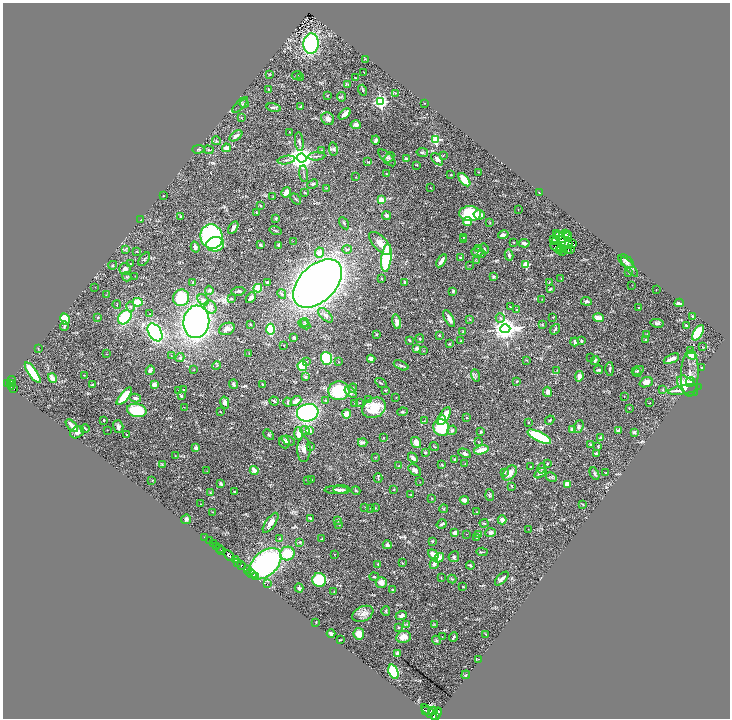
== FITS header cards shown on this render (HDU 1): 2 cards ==
NAXIS1  =                 1455
NAXIS2  =                 1432

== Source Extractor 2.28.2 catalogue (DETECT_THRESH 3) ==
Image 1455 x 1432 px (HDU 1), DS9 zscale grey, zoomed out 1/2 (1 PNG px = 2 x 2 image px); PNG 732 x 720 px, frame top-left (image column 2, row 1431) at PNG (3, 3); each listed source drawn as its Kron ellipse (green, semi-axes under 4 px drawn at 4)
Background 0.833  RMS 0.035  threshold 0.104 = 3 sigma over >= 5 px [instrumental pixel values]
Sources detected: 489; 44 cannot appear on this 1/2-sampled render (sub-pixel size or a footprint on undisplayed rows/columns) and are neither listed nor drawn; the other 445 listed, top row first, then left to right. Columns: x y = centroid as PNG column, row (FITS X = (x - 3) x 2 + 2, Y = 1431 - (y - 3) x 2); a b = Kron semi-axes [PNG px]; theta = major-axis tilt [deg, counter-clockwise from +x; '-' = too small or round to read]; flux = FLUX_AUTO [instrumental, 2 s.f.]
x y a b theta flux
311 44 10 7 86 760
365 59 4 2 - 3.4
364 72 2 1 - 3
269 75 3 2 - 3.5
297 75 5 2 - 5.5
301 77 3 2 - 3.9
355 78 2 1 - 3.8
348 85 4 2 - 4.1
268 89 3 2 - 3.8
363 90 5 2 - 6.6
395 93 3 2 - 3.7
327 95 3 3 - 4.7
341 97 5 2 - 5.6
380 102 3 3 - 1500
425 103 2 2 - 2.8
244 104 4 3 - 7.2
240 105 10 4 45 14
274 107 7 3 -13 10
301 107 3 2 - 14
345 114 7 3 40 44
241 118 3 2 - 3
328 119 6 6 - 35
356 125 5 4 - 21
290 132 2 2 - 4.9
236 136 7 3 37 21
376 140 4 3 - 23
436 140 3 3 - 510
216 141 4 3 - 7
299 142 9 3 -83 14
226 148 4 3 - 38
198 149 6 3 1 7.5
333 149 7 4 -82 15
209 150 5 3 - 7.1
322 150 3 3 - 7.6
422 152 6 4 -10 13
443 155 3 2 - 5
317 156 9 2 7 9.6
389 157 6 4 50 13
301 158 5 4 - 7800
387 158 11 5 -45 23
406 159 3 3 - 17
437 159 7 4 -46 27
286 160 9 3 9 12
367 161 3 2 - 4.7
417 165 3 2 - 4.2
479 172 2 2 - 2.5
304 174 8 2 -84 8.1
386 174 3 2 - 3.3
451 175 2 2 - 6.3
356 177 3 2 - 3.8
464 180 8 3 -51 160
313 184 5 3 - 11
326 188 4 3 - 5
431 188 2 2 - 2.1
286 192 5 4 - 35
305 192 3 3 - 5.6
539 193 2 1 - 2.5
163 196 2 2 - 5.5
273 196 3 2 - 2.8
296 199 6 2 -50 7.3
381 200 2 2 - 170
260 205 3 2 - 5.2
518 209 2 1 - 2
256 213 3 2 - 3.8
470 214 11 7 -3 360
386 215 4 4 - 15
479 215 5 5 - 26
181 216 3 3 - 6.3
276 218 3 3 - 9.1
140 220 2 2 - 2.3
467 221 4 3 - 84
344 223 7 2 -58 8
490 223 2 2 - 3.3
233 228 7 3 59 23
275 231 6 2 -17 8.2
566 233 3 2 - 3.1
556 234 2 1 - 6.6
503 235 5 3 - 27
568 235 2 1 - 0.14
558 236 2 2 - 1.5
212 237 12 11 - 1500
464 237 2 2 - 2
567 237 2 1 - 2
464 239 2 2 - 4.3
562 239 2 1 - 4.5
553 240 3 2 - 5
293 241 2 1 - 3.1
513 242 3 2 - 3.6
555 242 2 1 - 3.4
380 243 14 6 -47 57
524 243 5 3 - 23
572 243 3 1 - 2.2
215 244 9 7 10 280
260 245 3 2 - 15
279 245 2 2 - 57
569 245 3 2 - 1.2
195 247 5 4 - 19
557 247 7 3 -26 3
347 249 4 3 - 9.6
479 249 4 3 - 7.3
484 249 5 3 - 6.8
562 249 3 2 - 1.7
568 249 2 1 - 1
125 250 3 3 - 6.4
571 250 3 1 - 1.8
137 251 3 3 - 4.7
559 251 2 1 - 3
477 252 6 4 -2 18
562 252 2 1 - 1.5
319 253 5 4 - 57
482 254 3 2 - 5.8
509 255 6 3 -76 18
460 257 3 3 - 8.2
386 258 14 5 83 630
144 259 8 3 53 9.5
441 261 7 3 57 44
476 261 4 2 - 4.2
626 261 8 5 -37 27
130 264 2 2 - 4.9
113 265 4 2 - 5.6
469 265 2 1 - 5.1
526 265 3 3 - 220
630 267 12 4 -50 25
125 269 6 5 - 21
629 273 2 2 - 2.5
135 276 2 2 - 1.9
493 276 2 2 - 39
127 277 5 3 - 8.2
381 278 3 3 - 4.7
561 278 3 2 - 2.1
268 282 3 2 - 16
405 282 3 2 - 11
193 283 2 1 - 3.9
317 283 29 18 44 5700
549 283 3 2 - 6.8
632 285 2 1 - 1.7
95 287 2 2 - 1.6
258 288 4 4 - 140
550 289 3 2 - 12
209 290 4 4 - 21
656 290 2 1 - 1.6
238 291 7 2 7 12
453 291 4 3 - 9.6
282 294 5 3 - 9
106 295 3 2 - 2
181 298 8 8 - 260
251 298 6 3 48 33
231 299 4 3 - 6.1
542 299 3 2 - 2.7
203 300 6 4 -43 28
586 301 5 4 - 13
137 302 5 3 - 94
679 303 4 3 - 23
117 304 4 2 - 3.2
130 307 5 4 - 13
210 307 7 5 -53 42
510 307 3 1 - 2.4
639 308 2 2 - 7
517 310 2 2 - 6.1
150 314 3 3 - 5.8
326 315 9 4 -44 23
692 316 2 2 - 11
98 317 3 2 - 4.6
125 317 8 6 50 270
553 317 3 2 - 5.3
449 318 9 3 -61 38
500 318 4 3 - 9.2
599 318 5 3 - 53
65 319 6 4 -61 130
469 319 3 2 - 4.3
196 322 16 13 84 2800
305 322 4 3 - 8.3
397 322 7 4 -79 40
657 323 6 3 -12 18
250 324 3 3 - 4.3
304 324 6 2 -30 6.8
542 324 3 3 - 3.8
686 325 4 3 - 11
64 326 5 2 - 9.2
227 329 8 6 22 28
270 329 5 4 - 310
505 329 5 4 - 6300
555 329 6 2 53 15
463 331 3 2 - 2.9
155 332 10 6 -58 720
698 333 9 4 58 320
376 334 3 3 - 6.3
647 334 3 2 - 3
439 335 3 2 - 6.8
294 337 3 3 - 14
420 339 4 3 - 5.9
409 340 4 2 - 5.9
581 340 3 2 - 10
645 340 3 3 - 7.8
461 341 2 2 - 3
574 342 4 2 - 15
449 344 3 3 - 6.6
284 345 2 2 - 6.5
702 347 3 2 - 2.5
38 348 3 2 - 2.5
417 348 4 4 - 21
690 350 2 1 - 27
423 351 3 2 - 2.8
249 353 3 2 - 2.8
106 354 2 2 - 2.6
692 355 4 3 - 110
171 356 2 2 - 2.3
180 358 4 3 - 7
326 358 6 5 - 310
590 358 2 1 - 2.3
371 359 4 3 - 45
671 359 8 3 25 48
527 360 3 2 - 3.5
595 360 4 3 - 14
306 361 2 2 - 4.6
339 362 2 1 - 3.2
401 365 8 3 -23 14
217 366 4 2 - 4.4
302 366 5 5 - 310
702 367 2 2 - 5.1
194 369 3 2 - 3.4
610 369 7 3 90 11
150 370 5 3 - 15
557 370 4 2 - 4.9
599 370 4 3 - 17
638 370 6 3 24 13
33 373 12 4 -55 290
637 373 4 2 - 5.3
690 374 23 9 88 66
84 375 2 2 - 2.2
475 375 6 2 -70 7.3
579 376 5 3 - 43
305 377 3 3 - 11
52 378 5 3 - 44
12 381 5 2 - 31
517 381 3 2 - 6.2
646 382 7 5 21 51
690 382 5 3 - 44
8 383 3 2 - 130
11 383 2 1 - 61
381 383 6 2 -35 7
233 384 4 3 - 17
262 384 2 2 - 6
93 385 3 3 - 15
154 385 3 3 - 66
687 386 13 7 -43 120
12 387 4 3 - 23
353 388 4 3 - 6.1
14 389 2 2 - 38
183 389 3 2 - 4.2
685 389 17 4 11 76
179 390 4 2 - 3.5
385 390 3 3 - 4.9
663 390 4 3 - 7.7
339 391 11 9 4 310
351 392 7 4 -41 25
547 392 5 4 - 21
124 396 11 4 51 170
181 396 3 2 - 12
624 396 2 2 - 2.1
135 398 6 3 -11 16
396 398 2 2 - 3.8
326 400 3 3 - 5.1
368 400 4 2 - 4.8
274 401 5 3 - 9.1
296 401 6 3 40 63
225 402 6 4 -76 31
288 402 5 2 - 7.1
354 403 2 2 - 3.1
360 403 2 2 - 3.5
650 403 2 1 - 2.4
184 407 3 2 - 2.4
374 408 12 9 28 190
629 408 2 1 - 1.9
137 411 10 6 -10 230
220 412 3 2 - 4
402 412 5 3 - 7.4
308 413 11 8 15 1500
347 414 4 4 - 73
444 416 10 5 60 140
467 418 3 3 - 5.2
103 420 2 2 - 8.2
442 420 5 3 - 63
550 420 5 3 - 7
424 421 3 2 - 4.3
528 422 2 2 - 6.3
72 426 8 3 -47 55
118 426 6 5 - 19
579 426 7 4 68 13
85 428 4 2 - 7.9
441 428 8 7 - 260
107 430 2 1 - 1.8
305 430 5 3 - 14
309 430 2 2 - 110
452 430 5 4 - 16
572 430 4 3 - 38
618 431 4 3 - 14
77 432 7 5 32 22
481 432 4 2 - 7.6
634 432 4 3 - 13
298 434 6 3 -87 50
127 435 3 2 - 2.8
269 435 6 4 -43 8.7
539 437 13 4 -26 540
600 437 4 3 - 7.4
384 438 3 2 - 3.3
288 441 7 4 -24 20
284 442 6 5 - 23
363 442 5 3 - 24
416 442 6 5 - 40
478 442 3 2 - 4.1
590 444 3 2 - 6.6
310 447 3 3 - 3.9
434 447 4 2 - 3.5
598 447 3 2 - 7.6
196 448 2 2 - 54
304 449 13 6 90 41
481 450 7 3 14 56
425 452 2 2 - 13
465 453 7 4 -27 20
596 454 3 3 - 17
175 456 2 1 - 2.1
375 457 3 2 - 3.6
413 458 6 3 -46 22
455 459 2 2 - 47
465 463 2 2 - 2.7
162 464 4 2 - 5
547 464 3 2 - 7.1
442 465 3 2 - 4.5
399 466 2 2 - 6.4
531 466 2 2 - 3.2
542 468 5 3 - 8.9
415 470 7 4 -39 26
207 471 3 2 - 2.2
254 471 4 2 - 68
504 472 3 3 - 5.3
510 473 9 5 48 54
540 473 7 3 34 17
606 473 2 2 - 4.5
594 474 6 3 -63 12
551 477 6 2 -27 8.4
378 478 5 2 - 5.7
311 479 3 1 - 2.5
152 480 3 2 - 3.2
307 480 3 2 - 2.9
420 482 2 1 - 2
221 484 3 3 - 16
567 484 4 4 - 58
512 486 4 2 - 4.4
336 490 11 3 1 29
342 490 8 3 -1 16
394 490 3 2 - 5
235 491 3 2 - 4.3
356 491 4 2 - 7.6
210 493 3 3 - 4.5
411 495 3 2 - 3
490 495 6 3 -86 7.8
432 498 2 2 - 2.6
464 500 5 3 - 39
201 504 2 1 - 1.7
582 504 3 2 - 4.9
365 507 3 2 - 3.4
371 508 3 2 - 4.3
375 508 3 2 - 2.9
444 509 4 3 - 5.8
213 512 2 2 - 2.4
477 512 2 2 - 2.4
310 518 3 2 - 10
186 519 5 4 - 17
338 520 2 2 - 43
502 520 4 4 - 29
271 523 11 5 55 37
484 523 4 2 - 5.9
339 524 2 2 - 4
442 524 5 3 - 7.9
528 529 2 1 - 1.6
455 533 2 2 - 68
491 533 5 4 - 17
467 534 2 1 - 2.1
479 534 3 3 - 8.1
204 537 3 1 - 3.7
279 538 3 3 - 9.3
476 538 2 2 - 2.8
322 539 3 2 - 3.4
209 541 2 1 - 18
432 541 3 3 - 6.2
300 542 4 3 - 8.2
213 544 2 1 - 32
387 545 4 3 - 10
216 546 2 1 - 46
219 549 3 2 - 130
222 550 2 2 - 140
482 552 5 2 - 7.9
287 553 7 6 - 180
335 554 2 1 - 3.1
433 554 5 4 - 50
229 556 6 2 -44 1000
454 557 5 5 - 13
439 558 6 4 35 66
235 560 4 2 - 200
237 563 2 2 - 100
402 563 3 2 - 3.2
265 564 19 12 43 1900
378 564 4 3 - 6.6
434 564 5 4 - 22
470 565 4 3 - 8.1
241 566 4 2 - 250
248 569 4 2 - 69
251 574 5 2 - 580
374 576 4 3 - 7.8
256 577 4 2 - 670
441 578 3 2 - 2.7
452 579 4 3 - 5.6
502 579 9 3 46 22
319 580 7 7 - 370
381 582 6 5 - 48
267 584 2 1 - 25
463 587 3 2 - 6.2
299 588 4 3 - 12
393 590 3 3 - 5.9
334 592 4 2 - 4.4
386 611 5 3 - 7.6
363 614 11 7 25 39
401 616 6 4 22 20
316 622 2 1 - 4
407 624 3 2 - 5
434 624 3 2 - 4.1
398 627 4 3 - 7.2
331 634 4 3 - 25
359 634 6 5 - 73
486 634 3 3 - 3.7
403 637 7 6 - 48
442 637 3 2 - 2.7
453 637 5 2 - 9.5
340 640 3 1 - 3.5
436 640 4 3 - 10
398 653 3 3 - 49
479 659 3 1 - 2.2
393 672 7 4 -69 500
466 675 4 2 - 4.5
426 711 2 1 - 220
433 711 5 3 - 640
429 712 10 4 -44 1400
436 714 7 4 58 1300
435 716 3 2 - 690
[44 sub-pixel or undisplayed-footprint detections neither listed nor drawn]